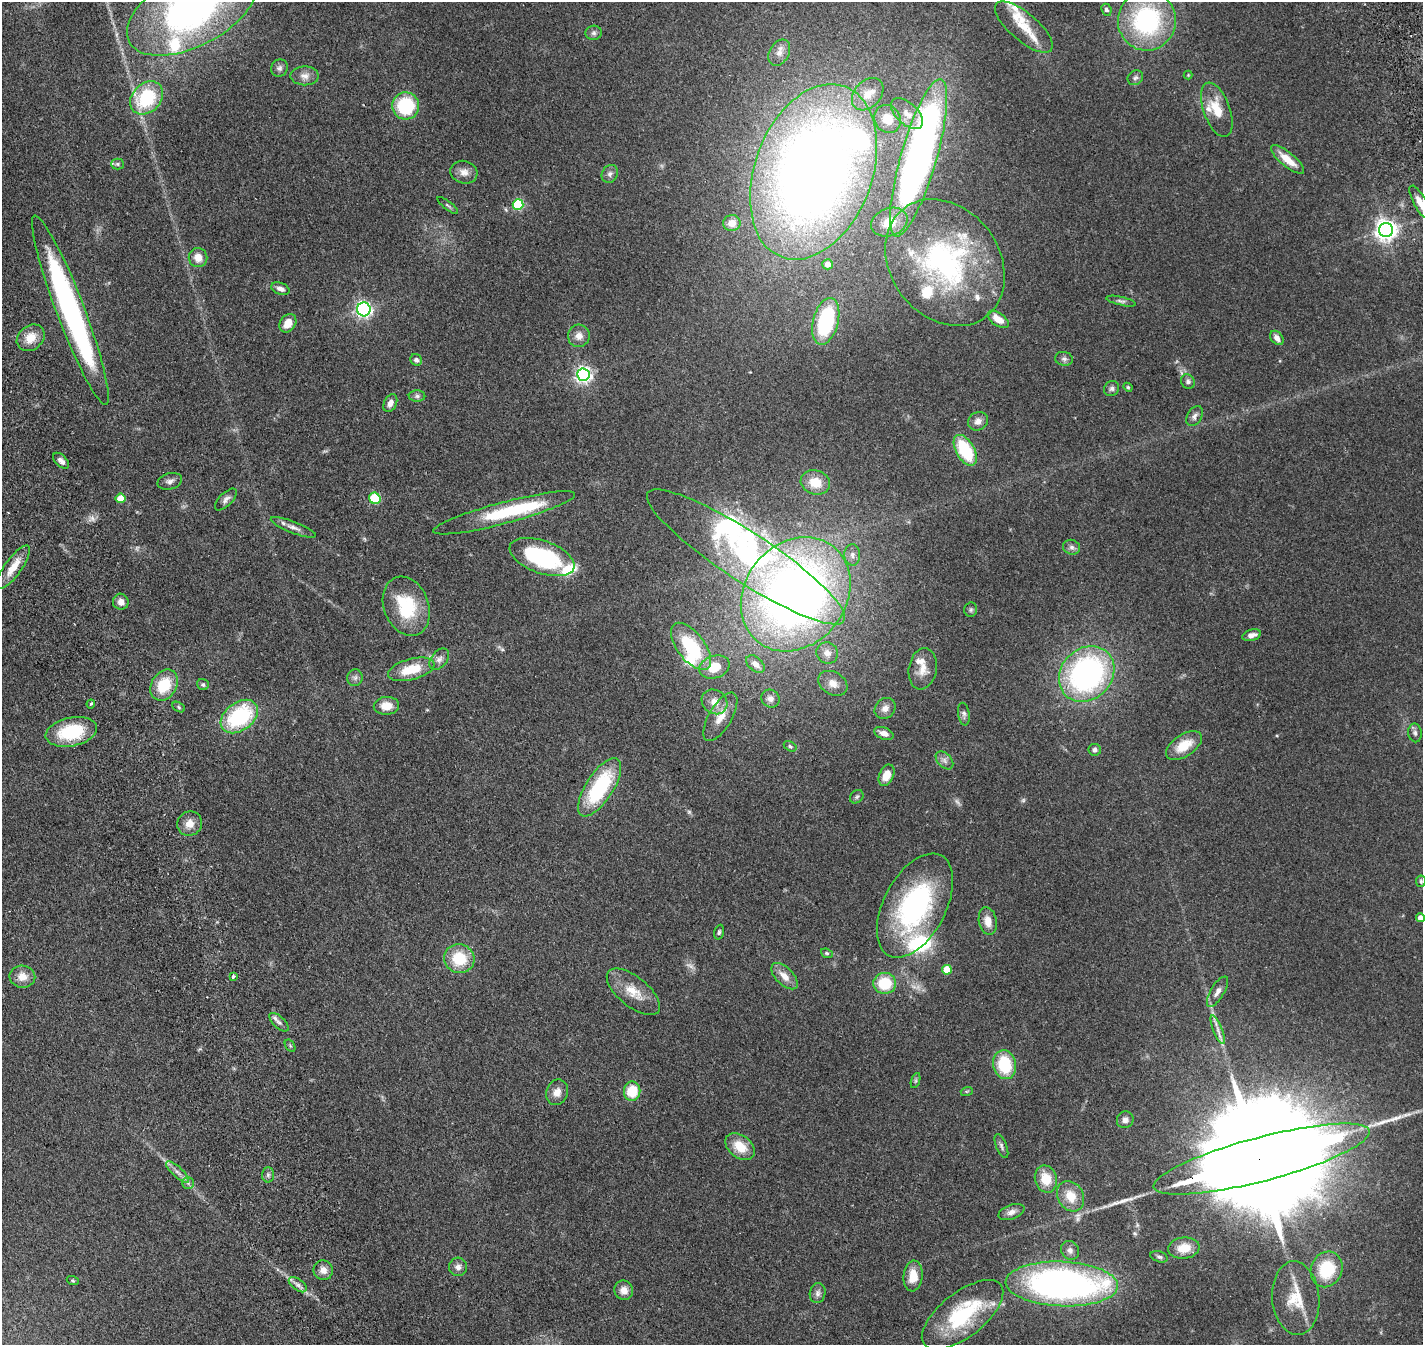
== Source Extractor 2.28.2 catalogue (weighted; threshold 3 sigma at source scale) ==
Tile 7 of 4 x 4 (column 3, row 2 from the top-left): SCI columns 3106-4526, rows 3157-4499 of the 6205 x 6198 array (HDU 1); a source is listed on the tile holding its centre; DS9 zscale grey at full resolution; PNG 1425 x 1347 px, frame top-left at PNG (2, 2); each listed source drawn as its Kron ellipse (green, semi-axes under 4 px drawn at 4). Shown black and unused: <1% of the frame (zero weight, under 2 of 4 exposures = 12% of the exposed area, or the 3 px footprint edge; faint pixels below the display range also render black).
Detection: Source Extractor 2.28.2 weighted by HDU 2 'WHT'; one run over the whole footprint, this tile lists its part. Background 0.133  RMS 0.0063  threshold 0.0285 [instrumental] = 3 sigma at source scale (4.5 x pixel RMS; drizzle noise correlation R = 1.50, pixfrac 1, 0.05/0.05 arcsec/px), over >= 5 px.
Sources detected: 177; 4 too faint to see at this stretch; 5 inside a brighter object's white glare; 1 cosmic-ray / hot-pixel residue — neither listed nor drawn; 19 inside a brighter listed object's ellipse — not listed separately; the other 148 listed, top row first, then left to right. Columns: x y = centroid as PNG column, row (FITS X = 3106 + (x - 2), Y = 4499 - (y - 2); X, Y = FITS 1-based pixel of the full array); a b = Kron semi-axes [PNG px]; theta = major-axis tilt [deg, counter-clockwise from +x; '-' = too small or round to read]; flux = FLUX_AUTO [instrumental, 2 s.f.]
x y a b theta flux
192 10 70 36 27 190
1106 10 6 5 - 1.5
1147 21 30 29 - 71
1024 27 36 14 -40 12
594 33 8 7 - 1.6
779 53 14 9 60 4.1
279 68 9 8 - 1.9
1188 75 4 4 - 0.45
305 76 14 9 -1 3.8
1135 78 8 7 - 1.4
868 94 18 13 47 7.1
147 98 18 14 46 32
406 106 13 13 - 29
1217 110 28 13 -70 12
907 114 19 10 -43 6.4
887 119 14 13 - 8.4
919 158 81 18 74 310
1288 159 20 7 -39 8.5
117 164 6 5 - 0.97
464 172 14 11 -15 4
813 172 91 58 70 550
610 174 9 7 60 2
1420 202 18 6 -62 6
448 205 13 3 -38 1
518 205 5 5 - 44
889 222 19 14 20 8.4
732 223 8 8 - 5.6
1386 230 7 7 - 360
198 258 9 9 - 5.2
945 263 68 54 -53 110
828 264 5 5 - 3.4
280 289 9 5 -21 2.6
1121 301 15 4 -13 1.5
364 309 7 6 - 140
70 310 101 14 -69 130
998 319 12 6 -36 6.9
826 321 24 12 76 43
288 323 10 7 56 6.4
579 336 11 11 - 3.9
31 338 15 12 40 7
1277 338 8 5 -51 2.9
1064 359 9 7 -11 1.6
416 360 6 5 - 1.4
583 375 6 6 - 170
1188 382 7 6 - 1.7
1128 387 5 4 - 0.63
1112 389 8 7 - 1.5
417 396 8 6 -1 1.4
390 403 9 6 65 2.8
1195 416 11 7 59 2.1
978 421 10 9 - 3.1
965 450 17 9 -60 27
61 461 10 5 -45 2.1
170 481 12 8 16 2.3
815 482 15 12 -16 8.9
120 498 5 4 - 8.2
375 498 6 5 - 36
226 499 14 6 45 2.2
504 513 73 11 15 36
293 527 24 5 -21 3.3
1072 547 8 7 - 1.8
852 555 11 8 -86 2.5
542 557 34 16 -20 56
746 557 117 24 -33 80
13 567 26 8 54 7.9
796 594 61 50 51 380
121 602 8 8 - 3.3
406 606 30 22 -69 27
971 610 7 6 - 1.1
1252 635 10 5 16 2.7
691 646 28 14 -53 30
827 653 11 10 - 3.4
439 659 12 8 51 2.4
755 664 11 7 -42 3.3
714 667 15 11 19 12
411 669 24 10 15 13
923 669 21 14 80 6.7
1087 674 30 25 46 130
355 678 8 7 - 1.7
833 683 15 11 -31 5.1
164 685 16 12 57 16
203 685 6 5 - 1
770 699 9 8 - 2.2
714 702 13 11 -38 6.2
91 704 4 4 - 0.65
386 706 13 9 4 6.6
179 707 7 4 -30 0.81
885 708 11 9 44 3.7
964 714 11 5 -82 1.5
239 716 21 14 36 45
720 717 27 11 60 8.3
71 732 26 14 12 27
884 733 10 6 -20 3.6
1415 733 9 6 -81 1.5
1184 745 20 11 33 11
790 746 7 4 -31 0.84
1095 750 6 6 - 1.7
944 760 10 6 -46 2.2
886 775 11 7 66 7.1
600 787 33 13 57 44
857 797 7 6 - 1
190 824 13 12 - 5.1
1421 881 6 5 - 0.87
915 906 56 31 62 90
1420 918 4 4 - 3.3
988 921 14 9 -80 5.1
719 932 7 4 75 0.93
827 953 6 4 -21 0.73
459 959 15 14 - 17
947 970 5 5 - 15
233 976 3 3 - 1.2
785 976 16 8 -45 5.5
22 977 13 11 -3 5.7
885 983 11 10 - 18
633 992 32 15 -39 11
1217 992 17 6 59 3.3
279 1022 12 5 -44 1.7
1218 1030 15 4 -68 2.7
290 1046 7 4 -55 0.72
1004 1065 14 11 -76 24
916 1081 8 3 72 0.83
632 1091 10 8 82 13
967 1091 6 4 18 0.61
557 1092 13 11 67 4.5
1125 1120 8 8 - 2.2
1001 1146 13 5 -68 1.6
740 1147 16 11 -38 9.8
1262 1159 111 22 15 34000
178 1172 15 5 -43 2.8
268 1175 7 6 - 1.3
1046 1179 14 11 -75 9.9
188 1183 5 5 - 1.1
1071 1196 16 12 -60 8.9
1011 1212 14 7 20 2.8
1184 1248 16 10 7 7.8
1070 1250 10 8 -55 2.3
1159 1257 9 5 -18 1.2
458 1267 9 9 - 2.7
1327 1269 18 15 67 22
323 1270 10 9 - 3.6
913 1276 15 9 85 8.3
73 1281 6 4 -19 0.67
1062 1284 56 22 -2 210
298 1285 10 5 -36 2
624 1290 10 9 - 4
818 1293 10 8 78 2
1296 1298 37 23 -85 17
962 1315 49 22 38 44
Overlapping masked pixels (flux is a lower limit): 1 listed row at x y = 1262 1159
Isophote crosses this tile's border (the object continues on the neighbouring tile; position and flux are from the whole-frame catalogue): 3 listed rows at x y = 192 10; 1420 202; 1420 918